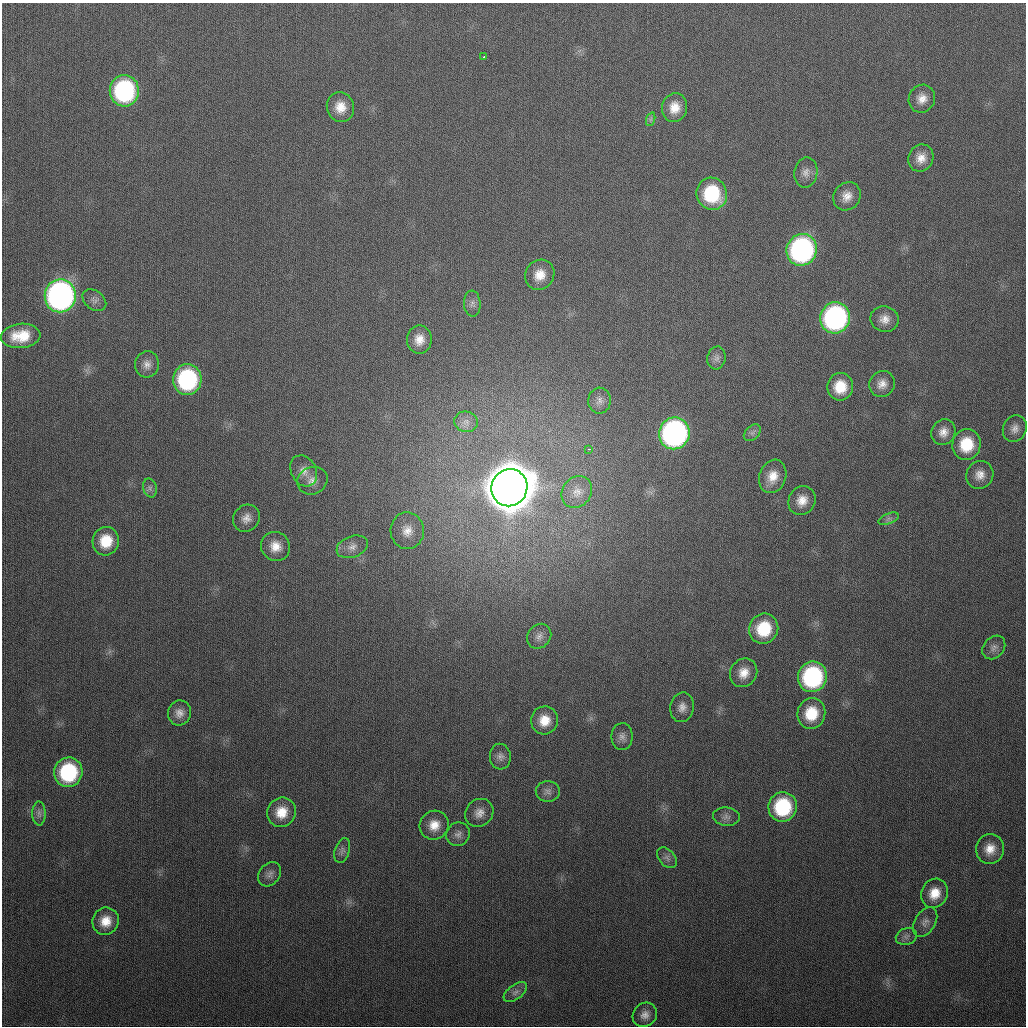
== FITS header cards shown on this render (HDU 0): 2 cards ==
NAXIS1  =                 1024
NAXIS2  =                 1024

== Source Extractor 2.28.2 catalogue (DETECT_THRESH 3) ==
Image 1024 x 1024 px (HDU 0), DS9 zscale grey, 1 PNG px = 1 image px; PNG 1028 x 1028 px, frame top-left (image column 1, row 1024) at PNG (2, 3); each listed source drawn as its Kron ellipse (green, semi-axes under 4 px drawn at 4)
Background 312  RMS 12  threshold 37.2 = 3 sigma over >= 5 px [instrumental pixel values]
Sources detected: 76; all 76 listed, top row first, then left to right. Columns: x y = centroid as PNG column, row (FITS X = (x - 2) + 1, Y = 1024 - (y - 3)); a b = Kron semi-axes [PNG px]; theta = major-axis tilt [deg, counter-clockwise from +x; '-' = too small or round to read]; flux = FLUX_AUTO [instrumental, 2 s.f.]
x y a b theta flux
484 57 3 2 - 7.9e+02
124 91 16 14 88 1.3e+05
922 99 14 13 - 9.3e+03
340 107 15 13 -75 1.3e+04
675 108 14 12 81 1.3e+04
651 119 7 4 71 1.9e+03
921 158 14 12 63 9.9e+03
806 173 15 11 80 7.0e+03
712 194 16 15 - 5.5e+04
847 196 15 13 51 9.3e+03
802 250 16 15 - 2.1e+05
540 275 15 14 - 1.3e+04
60 296 16 15 - 3.7e+05
94 300 13 9 -37 4.6e+03
472 304 13 8 -85 4.1e+03
835 318 16 14 68 2.0e+05
885 319 14 13 - 8.7e+03
21 336 20 12 6 2.2e+04
419 339 14 12 -90 1.1e+04
716 358 11 9 77 4.3e+03
147 364 13 12 - 6.5e+03
187 380 15 14 - 1.1e+05
882 384 13 12 - 8.1e+03
840 387 14 13 - 2.1e+04
600 401 13 11 88 6.0e+03
466 422 12 10 -14 6.2e+03
1015 429 13 11 64 6.4e+03
943 432 13 12 - 8.1e+03
674 433 16 15 - 2.8e+05
752 433 10 6 45 3.1e+03
966 444 15 14 - 2.9e+04
589 449 3 2 - 2.5e+03
304 471 16 12 -60 8.7e+03
980 475 14 13 - 9.0e+03
773 476 17 13 71 1.3e+04
312 481 15 13 24 8.6e+03
150 488 9 6 -76 3.0e+03
509 488 19 18 - 5.9e+06
577 492 17 14 53 1.1e+04
802 501 15 13 57 1.2e+04
246 518 14 12 46 7.6e+03
889 519 11 5 21 2.7e+03
407 531 18 16 -87 1.3e+04
106 541 14 13 - 2.2e+04
275 546 15 14 - 1.2e+04
352 547 16 10 20 7.4e+03
764 629 15 14 - 3.6e+04
539 636 13 11 49 6.0e+03
994 647 13 10 49 5.0e+03
744 673 15 13 56 1.2e+04
812 677 15 14 - 1.2e+05
682 707 15 11 78 7.3e+03
179 713 12 11 - 7.1e+03
811 713 15 14 - 2.6e+04
544 720 14 13 - 1.5e+04
622 737 13 10 -90 5.7e+03
500 757 13 10 -85 4.9e+03
68 772 15 14 - 7.7e+04
548 791 12 10 -3 4.7e+03
783 807 15 14 - 6.3e+04
281 812 15 14 - 1.7e+04
39 813 12 6 -90 3.5e+03
479 813 15 13 46 8.5e+03
726 817 13 9 -6 4.6e+03
434 825 15 14 - 1.4e+04
458 834 12 11 - 5.3e+03
990 849 15 14 - 1.3e+04
342 850 13 7 72 3.9e+03
667 858 12 8 -49 3.9e+03
269 874 13 10 53 4.8e+03
934 893 15 13 62 1.6e+04
106 921 14 13 - 1.4e+04
925 922 16 10 58 5.9e+03
906 936 11 8 21 3.8e+03
515 992 13 7 37 4.5e+03
645 1015 13 11 46 6.9e+03